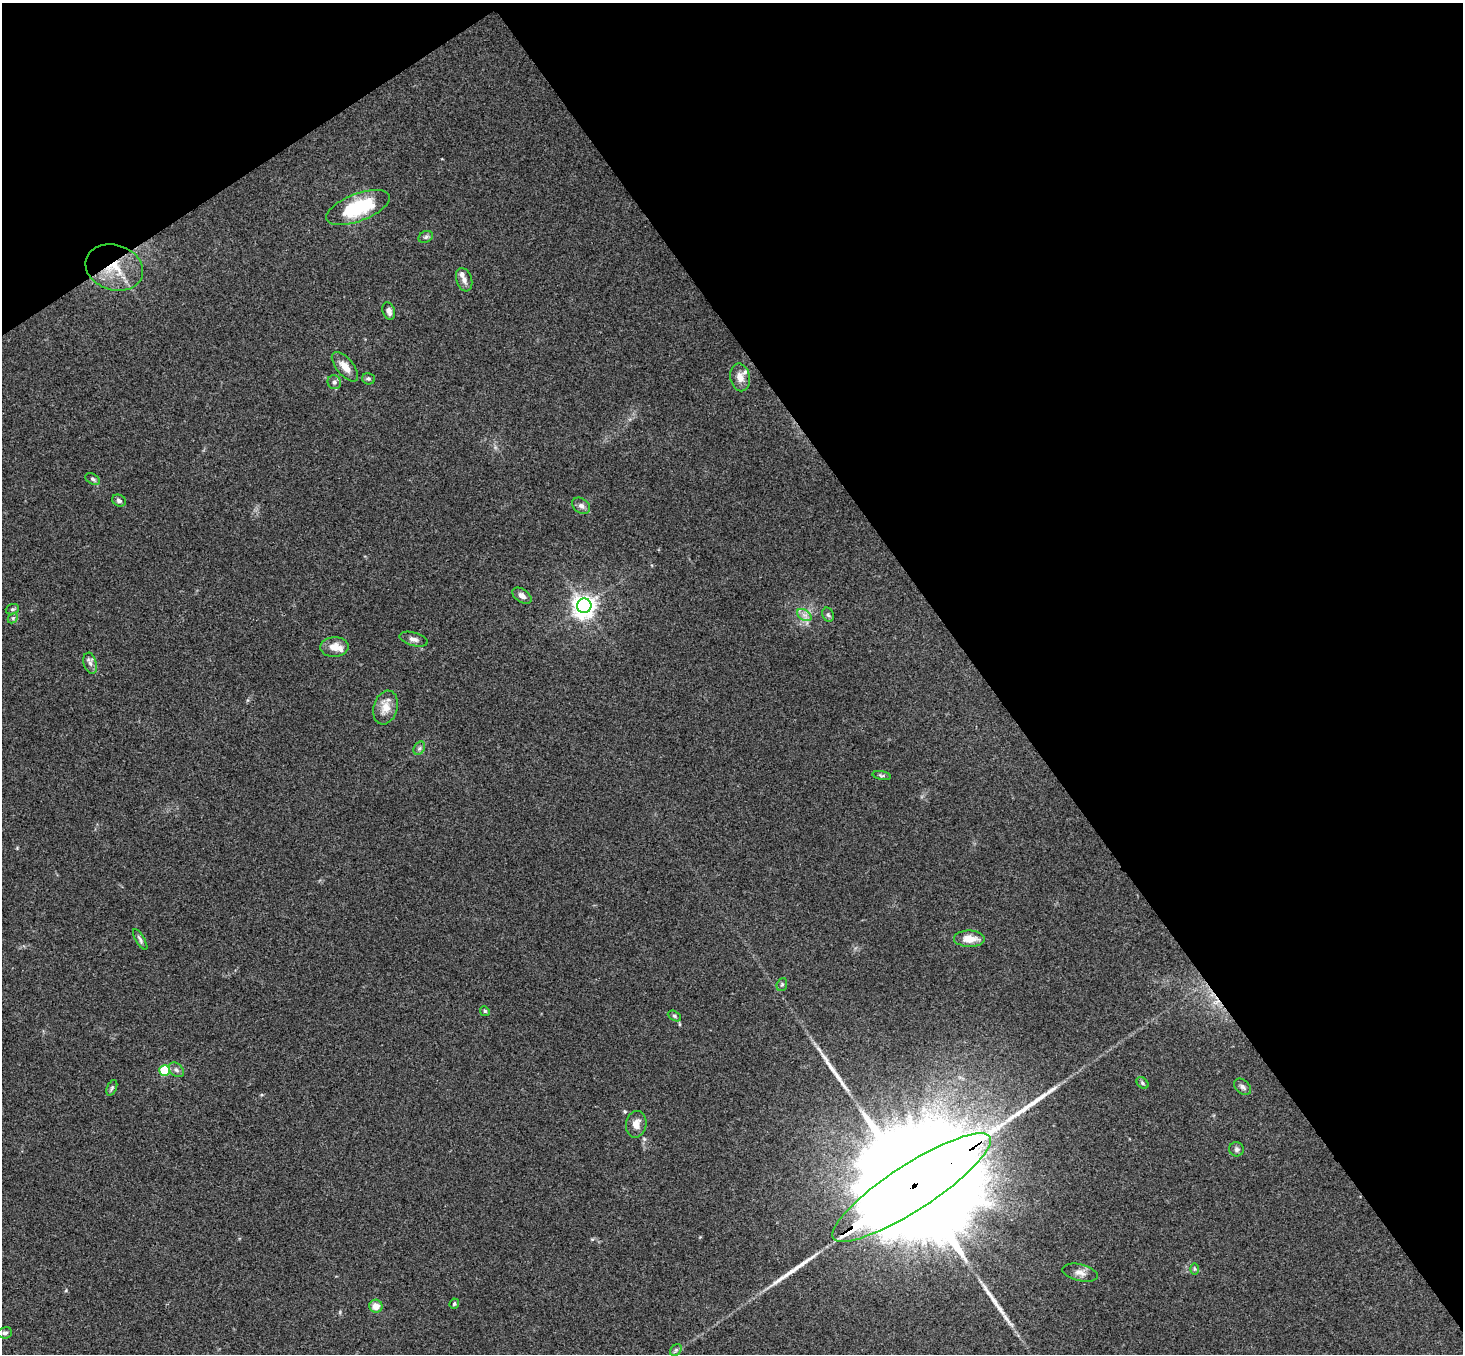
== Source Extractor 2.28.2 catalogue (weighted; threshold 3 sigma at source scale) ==
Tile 3 of 4 x 4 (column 3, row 1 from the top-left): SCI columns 2976-4436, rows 4384-5735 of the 5948 x 5929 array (HDU 1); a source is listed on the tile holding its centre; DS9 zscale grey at full resolution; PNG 1465 x 1356 px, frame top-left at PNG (2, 3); each listed source drawn as its Kron ellipse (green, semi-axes under 4 px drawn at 4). Shown black and unused: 37% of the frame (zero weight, under 3 of 4 exposures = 6% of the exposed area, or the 3 px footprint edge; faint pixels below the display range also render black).
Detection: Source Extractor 2.28.2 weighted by HDU 2 'WHT'; one run over the whole footprint, this tile lists its part. Background 0.204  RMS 0.0082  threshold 0.0368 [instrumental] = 3 sigma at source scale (4.5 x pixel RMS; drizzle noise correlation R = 1.50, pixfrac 1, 0.05/0.05 arcsec/px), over >= 5 px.
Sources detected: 48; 2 long thin detections or spike segments (spike, bleed or trail) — neither listed nor drawn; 3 inside a brighter listed object's ellipse — not listed separately; the other 43 listed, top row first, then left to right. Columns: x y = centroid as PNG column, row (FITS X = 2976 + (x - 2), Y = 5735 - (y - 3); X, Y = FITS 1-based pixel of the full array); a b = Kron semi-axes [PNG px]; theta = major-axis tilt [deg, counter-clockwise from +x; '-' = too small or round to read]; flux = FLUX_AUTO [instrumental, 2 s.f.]
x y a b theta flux
358 207 34 13 21 52
426 237 7 5 22 1.8
114 268 29 22 -17 32
464 280 12 7 -71 4.4
389 311 9 6 -72 4
345 367 18 8 -50 8.3
740 377 14 10 -78 7.3
368 379 6 5 - 1.5
334 382 7 6 - 2.6
93 479 8 5 -28 1.7
119 501 7 5 -27 2.2
581 506 10 7 -36 3.4
522 596 11 6 -34 4
584 606 7 7 - 630
12 609 7 5 19 1.6
804 615 8 5 -33 3
828 615 7 5 -66 1.6
13 618 6 4 46 1.3
414 639 14 6 -16 3.7
334 647 14 10 2 9.4
90 663 11 6 -73 3.5
386 707 17 12 73 10
419 748 7 5 59 2
882 776 9 4 -10 1.4
140 939 12 4 -59 2.2
969 939 15 8 -1 11
782 985 6 5 - 1.5
485 1011 5 4 - 1
674 1016 7 4 -28 1.4
165 1070 5 5 - 48
176 1070 9 6 -41 2.7
1142 1083 7 5 -43 1.5
1243 1087 9 6 -42 2.6
112 1088 8 5 68 1.6
636 1124 13 10 79 7.5
1237 1149 7 7 - 2.2
911 1187 93 23 33 70000
1195 1269 6 4 -89 1
1080 1273 18 8 -14 5.7
454 1304 5 4 - 1.3
376 1306 6 6 - 8.3
5 1333 7 5 7 2.2
676 1350 6 5 - 1.6
Overlapping masked pixels (flux is a lower limit): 2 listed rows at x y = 114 268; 911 1187